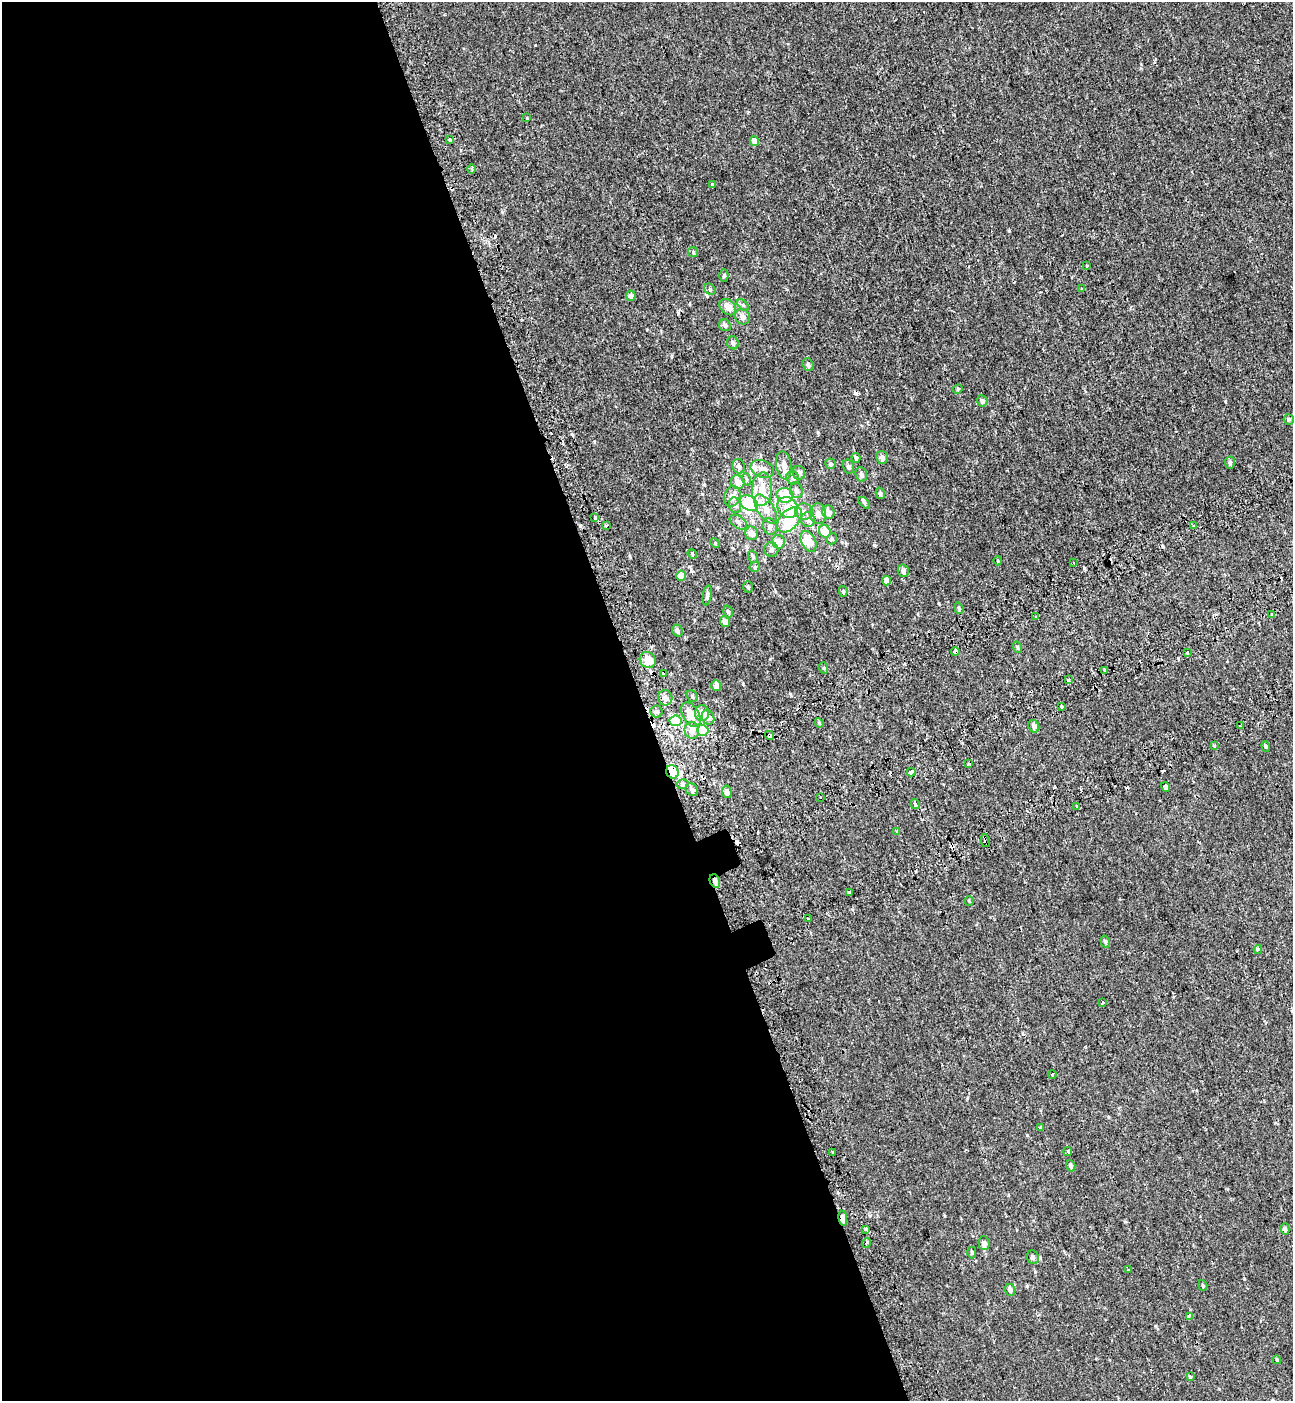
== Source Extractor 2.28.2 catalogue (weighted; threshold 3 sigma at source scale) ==
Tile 9 of 4 x 4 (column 1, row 3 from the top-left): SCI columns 233-1523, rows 1499-2897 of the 5576 x 5797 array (HDU 1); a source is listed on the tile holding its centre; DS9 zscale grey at full resolution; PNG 1295 x 1403 px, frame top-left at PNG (2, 2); each listed source drawn as its Kron ellipse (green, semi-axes under 4 px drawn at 4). Shown black and unused: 50% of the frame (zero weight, under 2 of 3 exposures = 6% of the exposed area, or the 3 px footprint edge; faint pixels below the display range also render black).
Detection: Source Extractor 2.28.2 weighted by HDU 2 'WHT'; one run over the whole footprint, this tile lists its part. Background -7.26e-04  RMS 0.0031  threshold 0.0137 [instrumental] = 3 sigma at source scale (4.5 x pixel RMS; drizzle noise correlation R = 1.50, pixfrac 1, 0.0396/0.0396 arcsec/px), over >= 5 px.
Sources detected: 168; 3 inside a brighter object's white glare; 19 cosmic-ray / hot-pixel residue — neither listed nor drawn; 7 inside a brighter listed object's ellipse — not listed separately; the other 139 listed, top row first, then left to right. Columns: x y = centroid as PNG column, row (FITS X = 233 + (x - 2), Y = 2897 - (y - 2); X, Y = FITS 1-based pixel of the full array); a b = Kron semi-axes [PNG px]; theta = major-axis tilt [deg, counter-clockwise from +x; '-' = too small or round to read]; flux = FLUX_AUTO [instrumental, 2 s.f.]
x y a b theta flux
527 118 3 3 - 1.4
450 139 3 3 - 1.6
755 141 5 4 - 2.8
472 169 5 3 - 0.34
712 185 4 3 - 1.6
693 252 5 4 - 0.39
1087 266 3 3 - 1.5
724 276 6 4 90 0.47
710 289 6 5 - 0.41
1081 289 3 3 - 0.81
631 296 5 4 - 1.9
743 305 7 4 -46 0.56
728 307 9 7 -43 2.3
742 317 8 7 - 1.5
725 325 6 5 - 0.89
733 343 7 5 -64 0.82
808 365 6 5 - 0.8
958 389 5 4 - 0.34
982 401 5 5 - 0.85
1289 419 5 5 - 0.48
882 457 6 5 - 1.1
856 458 5 4 - 0.87
1230 463 6 5 - 0.65
830 464 5 5 - 0.55
784 465 14 7 -82 2
739 466 7 6 - 0.91
848 467 7 5 -76 0.83
762 469 12 8 -22 1.7
799 473 7 6 - 1.2
861 474 7 5 -75 0.95
793 478 7 6 - 0.75
746 479 6 4 -72 0.39
738 482 7 6 - 2.4
762 489 17 10 86 3.9
796 490 8 6 -73 1.1
880 493 6 4 -75 0.48
785 495 8 7 - 7.3
732 496 11 8 69 2.1
749 503 10 7 -35 9.8
864 503 7 4 -44 0.46
735 505 8 6 -72 0.82
788 507 11 9 -51 4
766 509 16 8 -57 2.7
804 512 9 8 - 1.5
828 512 7 6 - 1.8
818 514 10 8 -82 1.8
594 518 3 2 - 0.55
789 520 15 9 46 8.3
808 520 7 7 - 1.6
738 522 10 6 -35 0.89
607 525 3 2 - 1.7
770 526 8 7 - 1.1
1193 526 3 3 - 0.39
825 531 6 6 - 4.3
752 533 7 6 - 1.7
832 539 6 5 - 0.43
808 541 11 7 -64 4.5
778 542 7 6 - 3
715 543 5 4 - 0.3
771 549 7 7 - 0.83
692 554 5 4 - 0.31
753 557 6 4 -73 0.57
998 561 4 4 - 0.28
1073 563 3 2 - 0.29
755 567 5 4 - 0.46
903 571 6 5 - 1.1
681 576 5 5 - 4.1
887 581 4 4 - 2.2
748 587 5 5 - 0.41
843 591 5 4 - 0.43
707 595 10 4 81 0.63
959 608 6 4 -70 0.4
728 612 6 4 -73 0.54
1272 615 4 3 - 0.43
1036 617 3 3 - 1.6
725 621 5 5 - 1.5
677 630 6 5 - 0.91
1017 647 6 4 -73 0.37
955 651 4 4 - 9.9
1188 652 3 3 - 1.4
648 660 8 7 - 3.4
824 668 6 3 -72 0.28
1104 670 3 3 - 1.4
663 673 3 3 - 0.48
1068 680 3 3 - 0.89
716 686 5 5 - 2.1
692 696 6 5 - 0.48
665 698 7 7 - 1.5
1062 707 3 3 - 1.6
656 711 6 6 - 0.73
702 713 8 7 - 2.6
691 715 13 8 -61 4.7
708 717 7 6 - 1.3
675 721 6 5 - 14
819 723 5 4 - 0.29
1034 726 6 5 - 1
1240 726 3 3 - 0.58
692 730 8 7 - 2.4
703 730 5 5 - 11
769 735 5 4 - 2
1214 746 3 3 - 0.53
1266 746 5 4 - 0.4
969 764 2 2 - 0.24
672 772 7 6 - 6.9
911 772 4 3 - 4.6
682 784 6 4 16 0.58
1166 787 5 4 - 5.9
692 790 7 6 - 0.98
727 792 6 5 - 1.1
821 797 3 3 - 0.79
915 804 5 3 - 0.71
1077 806 3 3 - 0.59
897 831 3 3 - 0.78
985 841 6 3 -77 4.6
715 881 7 5 -66 1.5
849 892 3 3 - 1.2
969 901 4 4 - 0.29
808 919 3 3 - 3
1105 941 6 4 -73 0.47
1258 949 4 4 - 0.61
1103 1003 4 3 - 1.4
1052 1074 4 3 - 0.41
1040 1128 4 3 - 1.4
1068 1151 4 3 - 0.5
833 1152 3 3 - 2
1071 1166 6 4 -71 0.81
843 1218 8 4 -83 1.7
866 1229 4 4 - 0.51
1285 1229 6 4 -76 0.49
866 1243 5 3 - 0.37
984 1243 7 5 -87 1.5
972 1252 6 4 90 0.43
1033 1257 7 6 - 0.72
1128 1270 3 3 - 0.48
1203 1285 5 4 - 0.38
1010 1290 6 5 - 1.1
1189 1316 4 3 - 0.74
1277 1360 4 3 - 0.29
1190 1377 3 3 - 1.7
Overlapping masked pixels (flux is a lower limit): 6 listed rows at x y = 955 651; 769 735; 672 772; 985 841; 715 881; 843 1218
Unlisted compact peaks at least as high as the median listed source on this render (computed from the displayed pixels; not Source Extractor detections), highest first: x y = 818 432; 743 684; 1225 401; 1027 1286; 1009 230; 1027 1135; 791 696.